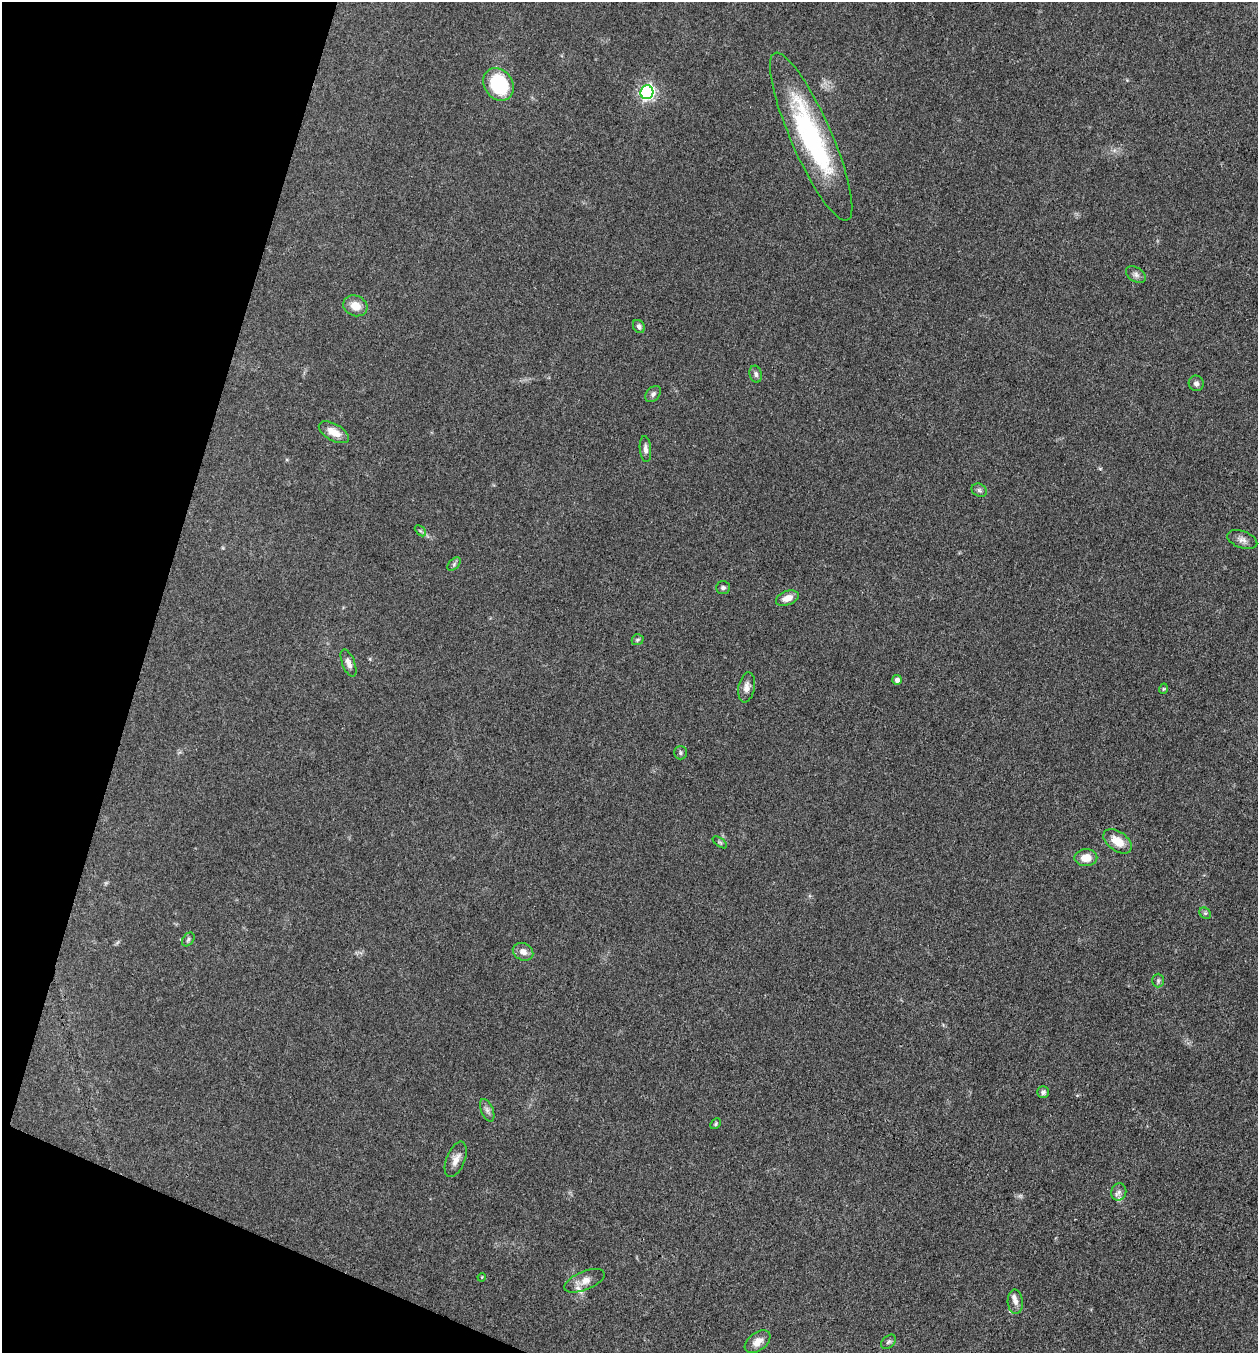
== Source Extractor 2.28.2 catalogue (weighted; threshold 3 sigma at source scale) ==
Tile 9 of 4 x 4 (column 1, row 3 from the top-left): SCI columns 265-1520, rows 1354-2704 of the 5421 x 5407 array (HDU 1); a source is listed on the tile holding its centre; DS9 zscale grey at full resolution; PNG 1260 x 1355 px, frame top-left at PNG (2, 2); each listed source drawn as its Kron ellipse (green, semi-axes under 4 px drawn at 4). Shown black and unused: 15% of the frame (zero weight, under 3 of 4 exposures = <1% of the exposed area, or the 3 px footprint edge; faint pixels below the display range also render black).
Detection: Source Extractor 2.28.2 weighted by HDU 2 'WHT'; one run over the whole footprint, this tile lists its part. Background 0.0928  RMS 0.0064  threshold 0.0289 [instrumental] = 3 sigma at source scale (4.5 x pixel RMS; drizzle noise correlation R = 1.50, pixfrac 1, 0.05/0.05 arcsec/px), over >= 5 px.
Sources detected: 43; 3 inside a brighter listed object's ellipse — not listed separately; the other 40 listed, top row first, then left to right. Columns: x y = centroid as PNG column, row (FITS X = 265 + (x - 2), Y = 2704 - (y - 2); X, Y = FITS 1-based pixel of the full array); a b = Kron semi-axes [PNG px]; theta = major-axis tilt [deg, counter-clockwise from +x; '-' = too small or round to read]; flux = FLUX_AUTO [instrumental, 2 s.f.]
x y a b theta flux
498 84 17 14 -55 44
647 92 7 6 - 160
811 137 91 20 -66 100
1136 275 11 7 -33 2.5
355 306 12 10 -24 8.4
639 326 7 5 -56 2
756 374 8 6 -74 2
1196 383 8 7 - 2.1
653 394 9 6 47 1.9
334 432 16 8 -29 8
645 449 13 5 -85 2.7
979 490 8 6 -27 1.7
420 531 6 4 -44 0.99
1242 540 16 8 -20 3.7
454 564 8 5 47 1.4
723 588 7 6 - 1.6
787 598 12 7 21 5.7
638 640 6 5 - 1.1
348 663 14 6 -68 3.3
897 680 5 5 - 2.5
747 687 15 8 79 4.3
1163 689 5 3 - 0.67
680 753 7 6 - 1.4
1118 841 16 9 -36 11
720 842 8 4 -35 0.97
1086 858 11 8 2 8.2
1205 913 6 5 - 1
188 939 8 5 52 1.4
523 952 10 8 -26 4.2
1158 981 7 5 90 1.4
1043 1092 6 5 - 2
487 1110 12 6 -67 2.3
716 1124 6 4 44 0.93
456 1159 19 9 68 5.5
1119 1192 9 7 74 2.5
482 1277 4 3 - 0.54
585 1281 21 9 21 6.1
1015 1302 12 7 -85 3.4
758 1342 14 9 38 5.6
889 1342 8 6 41 1.6